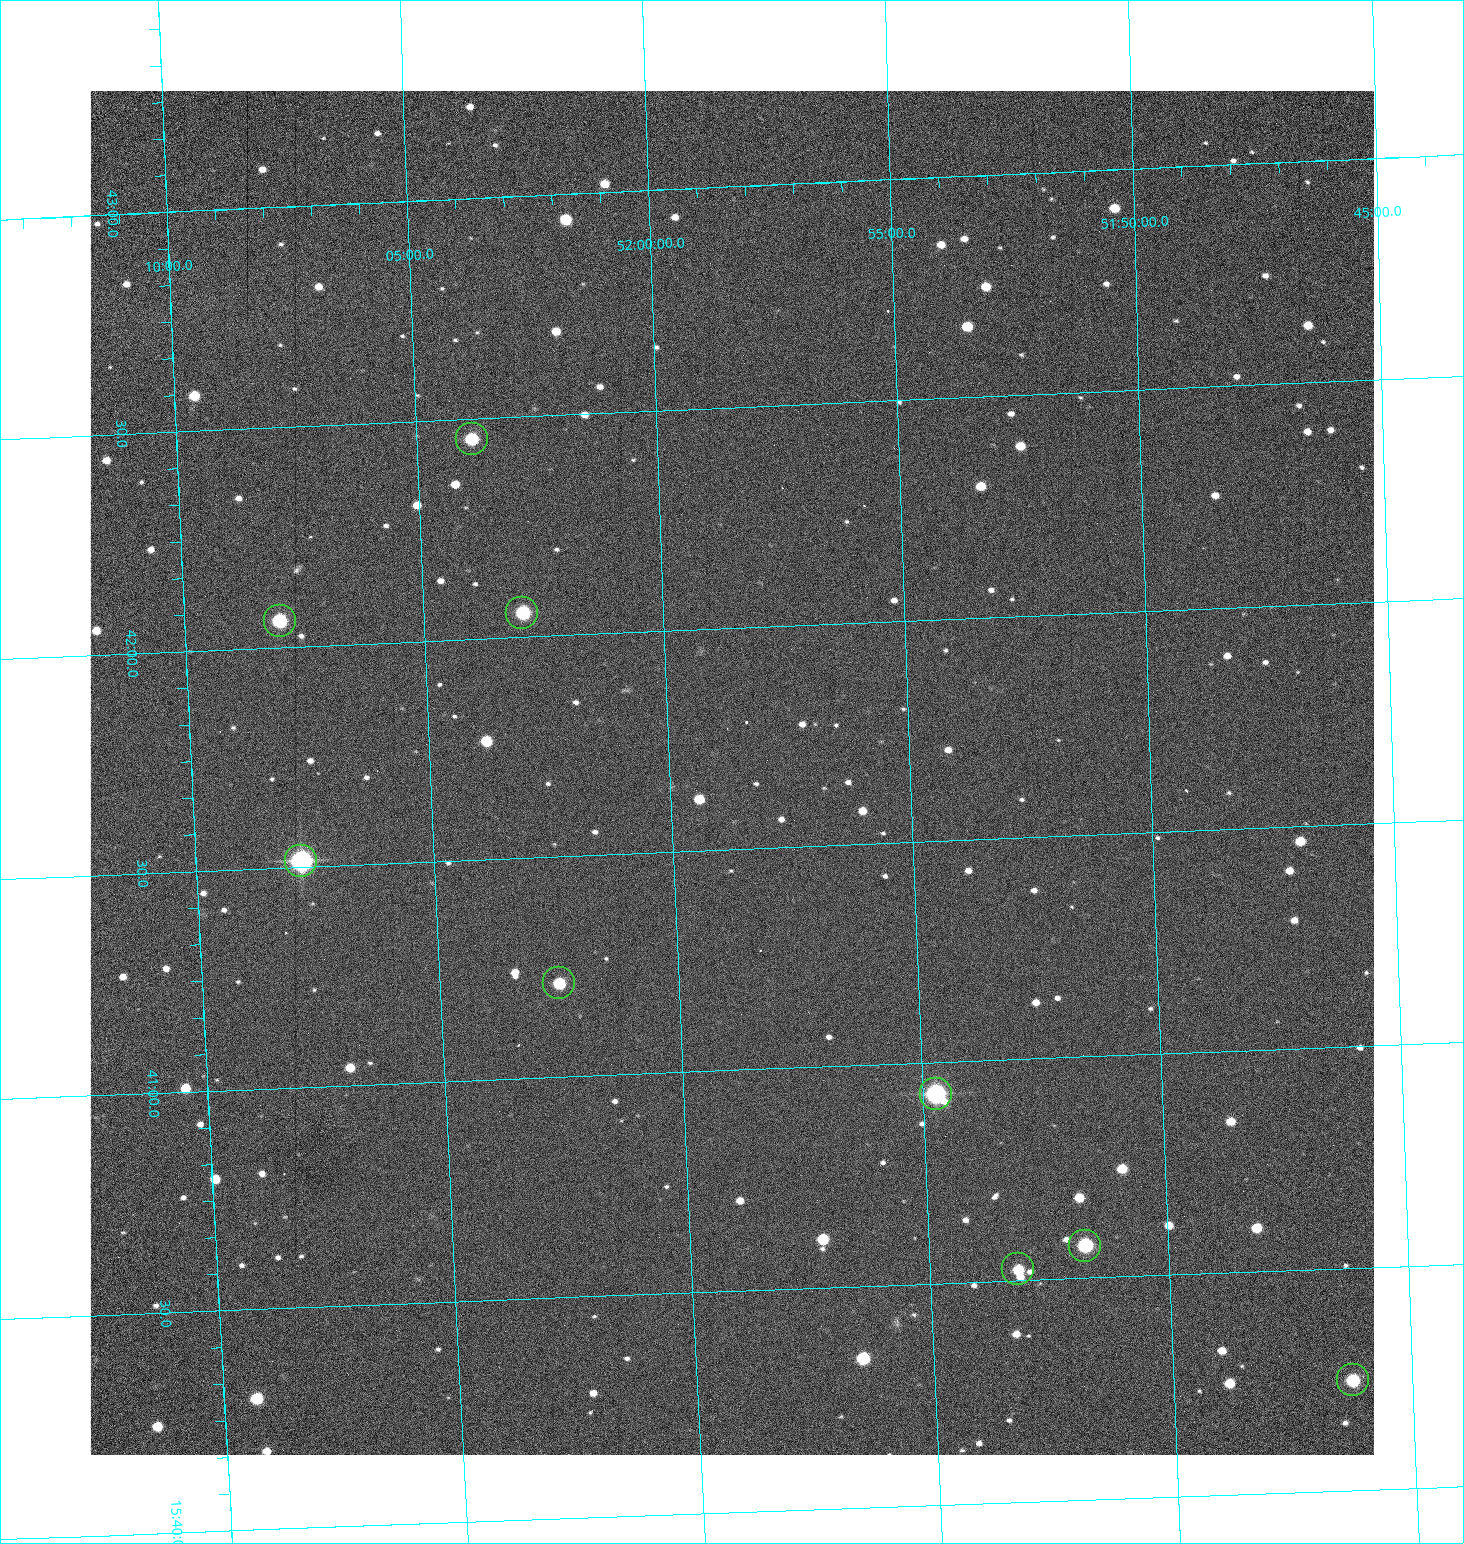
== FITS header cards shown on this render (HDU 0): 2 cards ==
NAXIS1  =                 1284 /fastest changing axis
NAXIS2  =                 1364 /next to fastest changing axis

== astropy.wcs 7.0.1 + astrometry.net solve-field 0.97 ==
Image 1284 x 1364 px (HDU 0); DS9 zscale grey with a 90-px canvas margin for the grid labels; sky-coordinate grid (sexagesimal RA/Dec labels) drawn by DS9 from the SOLVED WCS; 9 Tycho-2 reference stars matched to detected sources circled (green)
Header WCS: RA---TAN/DEC--TAN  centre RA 15:41:40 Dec +51:59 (235.42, +51.98 deg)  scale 1.26 arcsec/px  FOV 26.9' x 28.5'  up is +92 deg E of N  parity flipped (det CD > 0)
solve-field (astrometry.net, Tycho-2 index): VERIFIED the header's WCS against the Tycho-2 star catalogue (9 matches, 0 conflicts) and refined it, rather than solving blind
Solved WCS: RA---TAN-SIP/DEC--TAN-SIP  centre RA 15:41:40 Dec +51:59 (235.42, +51.98 deg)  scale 1.25 arcsec/px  FOV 26.8' x 28.5'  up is +92 deg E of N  parity flipped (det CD > 0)
The solver's refit moves the header's centre by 0.52 arcsec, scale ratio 0.9967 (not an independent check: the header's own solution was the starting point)
Tycho-2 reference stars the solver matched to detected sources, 9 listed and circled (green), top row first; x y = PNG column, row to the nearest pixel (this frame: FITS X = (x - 90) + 1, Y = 1364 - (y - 91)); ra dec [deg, ICRS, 3 dp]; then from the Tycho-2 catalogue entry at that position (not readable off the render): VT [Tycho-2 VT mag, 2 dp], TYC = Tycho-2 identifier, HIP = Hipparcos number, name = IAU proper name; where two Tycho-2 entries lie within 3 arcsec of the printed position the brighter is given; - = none
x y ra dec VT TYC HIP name
472 439 235.614 +52.064 11.61 3489-1132-1 - -
522 613 235.514 +52.049 11.19 3489-1407-1 - -
280 621 235.515 +52.133 11.12 3489-1380-1 - -
301 861 235.378 +52.130 9.31 3489-1322-1 76850 -
559 983 235.303 +52.042 11.52 3489-958-1 - -
936 1094 235.232 +51.912 9.59 3489-824-1 - -
1085 1246 235.143 +51.862 10.97 3489-1016-1 - -
1018 1269 235.131 +51.886 12.29 3489-908-1 - -
1353 1380 235.062 +51.771 11.53 3489-1453-1 - -